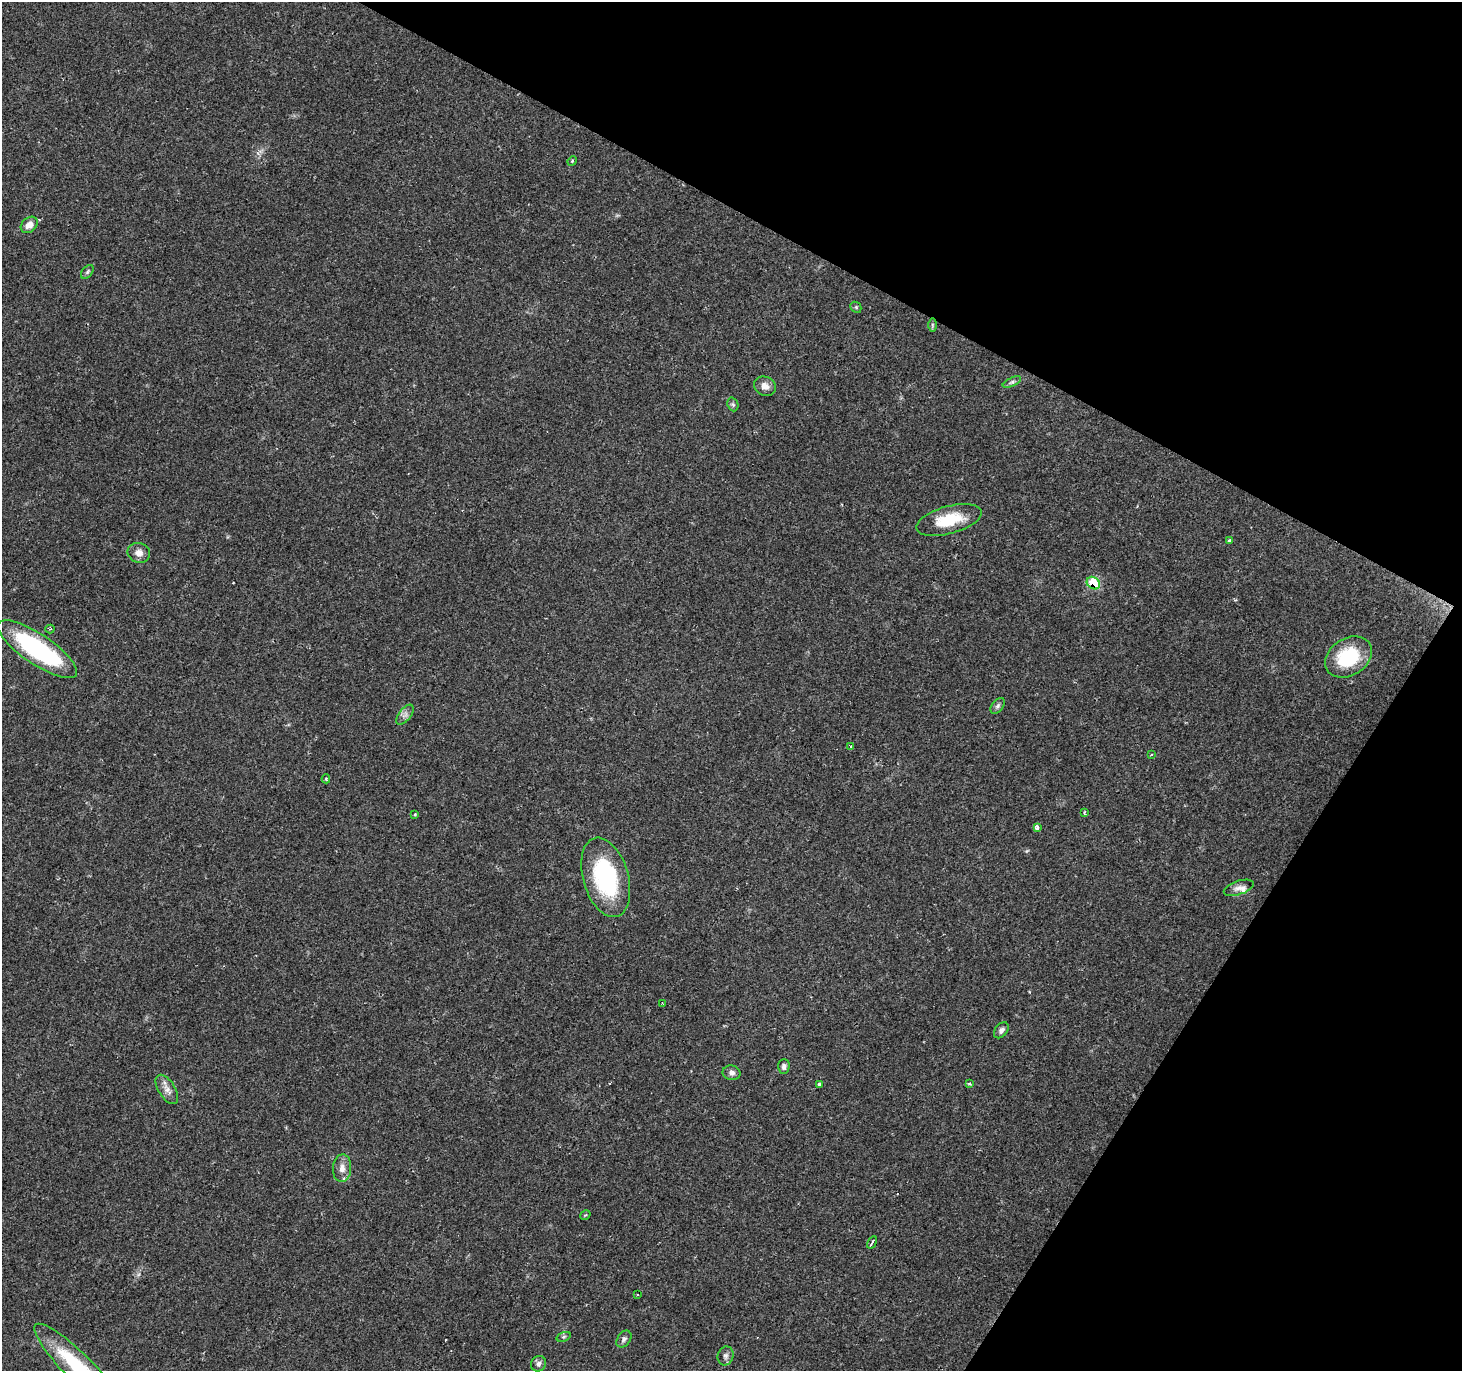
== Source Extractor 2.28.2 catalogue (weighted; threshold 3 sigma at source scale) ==
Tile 8 of 4 x 4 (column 4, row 2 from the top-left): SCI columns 4380-5839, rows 2927-4295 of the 5843 x 5920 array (HDU 1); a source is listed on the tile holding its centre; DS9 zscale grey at full resolution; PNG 1464 x 1373 px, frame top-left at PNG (2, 2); each listed source drawn as its Kron ellipse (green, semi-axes under 4 px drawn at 4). Shown black and unused: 26% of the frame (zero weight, under 2 of 3 exposures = <1% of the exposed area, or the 3 px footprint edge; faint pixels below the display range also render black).
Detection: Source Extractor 2.28.2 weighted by HDU 2 'WHT'; one run over the whole footprint, this tile lists its part. Background 0.0649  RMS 0.0047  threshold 0.0211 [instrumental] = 3 sigma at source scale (4.5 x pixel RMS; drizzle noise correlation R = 1.50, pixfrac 1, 0.0396/0.0396 arcsec/px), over >= 5 px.
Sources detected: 46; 3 cosmic-ray / hot-pixel residue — neither listed nor drawn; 2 inside a brighter listed object's ellipse — not listed separately; the other 41 listed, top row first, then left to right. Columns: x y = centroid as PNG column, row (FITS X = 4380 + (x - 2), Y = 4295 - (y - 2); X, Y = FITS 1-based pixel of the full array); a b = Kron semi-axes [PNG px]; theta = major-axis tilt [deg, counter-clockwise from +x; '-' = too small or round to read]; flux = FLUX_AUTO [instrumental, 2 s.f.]
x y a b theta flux
572 161 5 4 - 0.5
29 225 9 7 40 3.8
87 272 8 5 50 0.87
856 307 6 5 - 0.67
932 325 7 4 -90 0.74
1012 382 10 4 26 1.2
765 386 11 9 -22 3.2
733 404 7 5 -70 0.93
949 520 33 13 15 17
1229 541 3 3 - 2.4
139 553 11 10 - 3.2
1093 583 7 6 - 17
50 629 4 4 - 0.64
37 649 47 15 -34 62
1348 657 25 18 33 27
998 706 9 5 52 1.2
405 715 12 6 52 2
851 746 4 2 - 0.46
1152 754 3 2 - 0.41
326 779 4 3 - 0.54
1084 812 3 3 - 0.84
415 814 4 3 - 0.43
1037 827 3 3 - 3.1
606 877 41 22 -74 51
1239 888 15 7 19 2.6
663 1004 3 2 - 0.64
1001 1030 9 6 51 1.5
784 1066 7 6 - 1.5
732 1073 9 7 -11 1.7
969 1084 4 3 - 1.3
820 1085 3 3 - 32
167 1089 16 8 -58 3.5
342 1168 14 9 85 3.5
585 1215 6 3 32 0.5
872 1242 7 2 58 1.6
637 1295 3 2 - 0.47
564 1337 7 4 20 0.84
624 1339 9 6 55 1.5
726 1356 10 8 75 1.7
538 1364 8 7 - 1.7
79 1368 61 14 -45 35
Overlapping masked pixels (flux is a lower limit): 1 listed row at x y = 1093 583
Isophote crosses this tile's border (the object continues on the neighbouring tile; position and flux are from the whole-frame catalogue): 1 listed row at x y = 79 1368